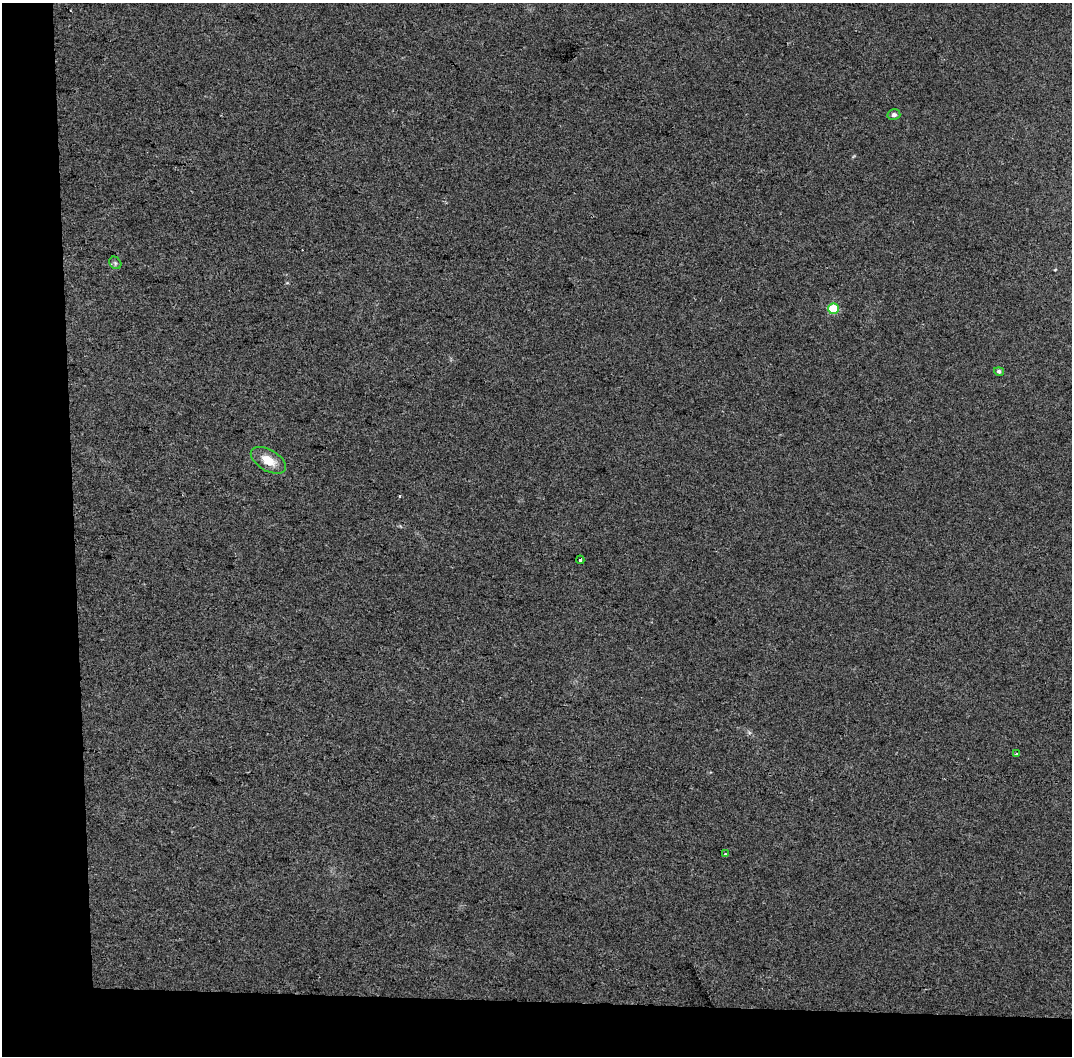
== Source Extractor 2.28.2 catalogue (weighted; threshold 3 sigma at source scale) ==
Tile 3 of 2 x 2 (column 1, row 2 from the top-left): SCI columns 44-1113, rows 1-1054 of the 2224 x 2109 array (HDU 1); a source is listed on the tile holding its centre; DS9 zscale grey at full resolution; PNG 1074 x 1058 px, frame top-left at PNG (2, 3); each listed source drawn as its Kron ellipse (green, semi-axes under 4 px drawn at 4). Shown black and unused: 11% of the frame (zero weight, under 2 of 3 exposures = <1% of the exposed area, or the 3 px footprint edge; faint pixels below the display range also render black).
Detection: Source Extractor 2.28.2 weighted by HDU 2 'WHT'; one run over the whole footprint, this tile lists its part. Background 0.12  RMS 0.016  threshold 0.0705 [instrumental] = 3 sigma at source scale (4.5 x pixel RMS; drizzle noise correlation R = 1.50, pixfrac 1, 0.0396/0.0396 arcsec/px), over >= 5 px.
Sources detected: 10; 2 cosmic-ray / hot-pixel residue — neither listed nor drawn; the other 8 listed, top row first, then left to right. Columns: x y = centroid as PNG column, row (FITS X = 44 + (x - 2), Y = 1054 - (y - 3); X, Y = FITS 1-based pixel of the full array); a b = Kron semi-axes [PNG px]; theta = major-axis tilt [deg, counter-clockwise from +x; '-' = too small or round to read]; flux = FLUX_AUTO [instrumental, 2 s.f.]
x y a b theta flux
894 115 6 5 - 4.4
115 263 7 5 -47 3.5
833 309 5 5 - 74
999 371 5 4 - 3.8
268 460 19 10 -30 26
580 560 4 3 - 12
1016 754 3 3 - 3.1
725 854 4 3 - 1.7